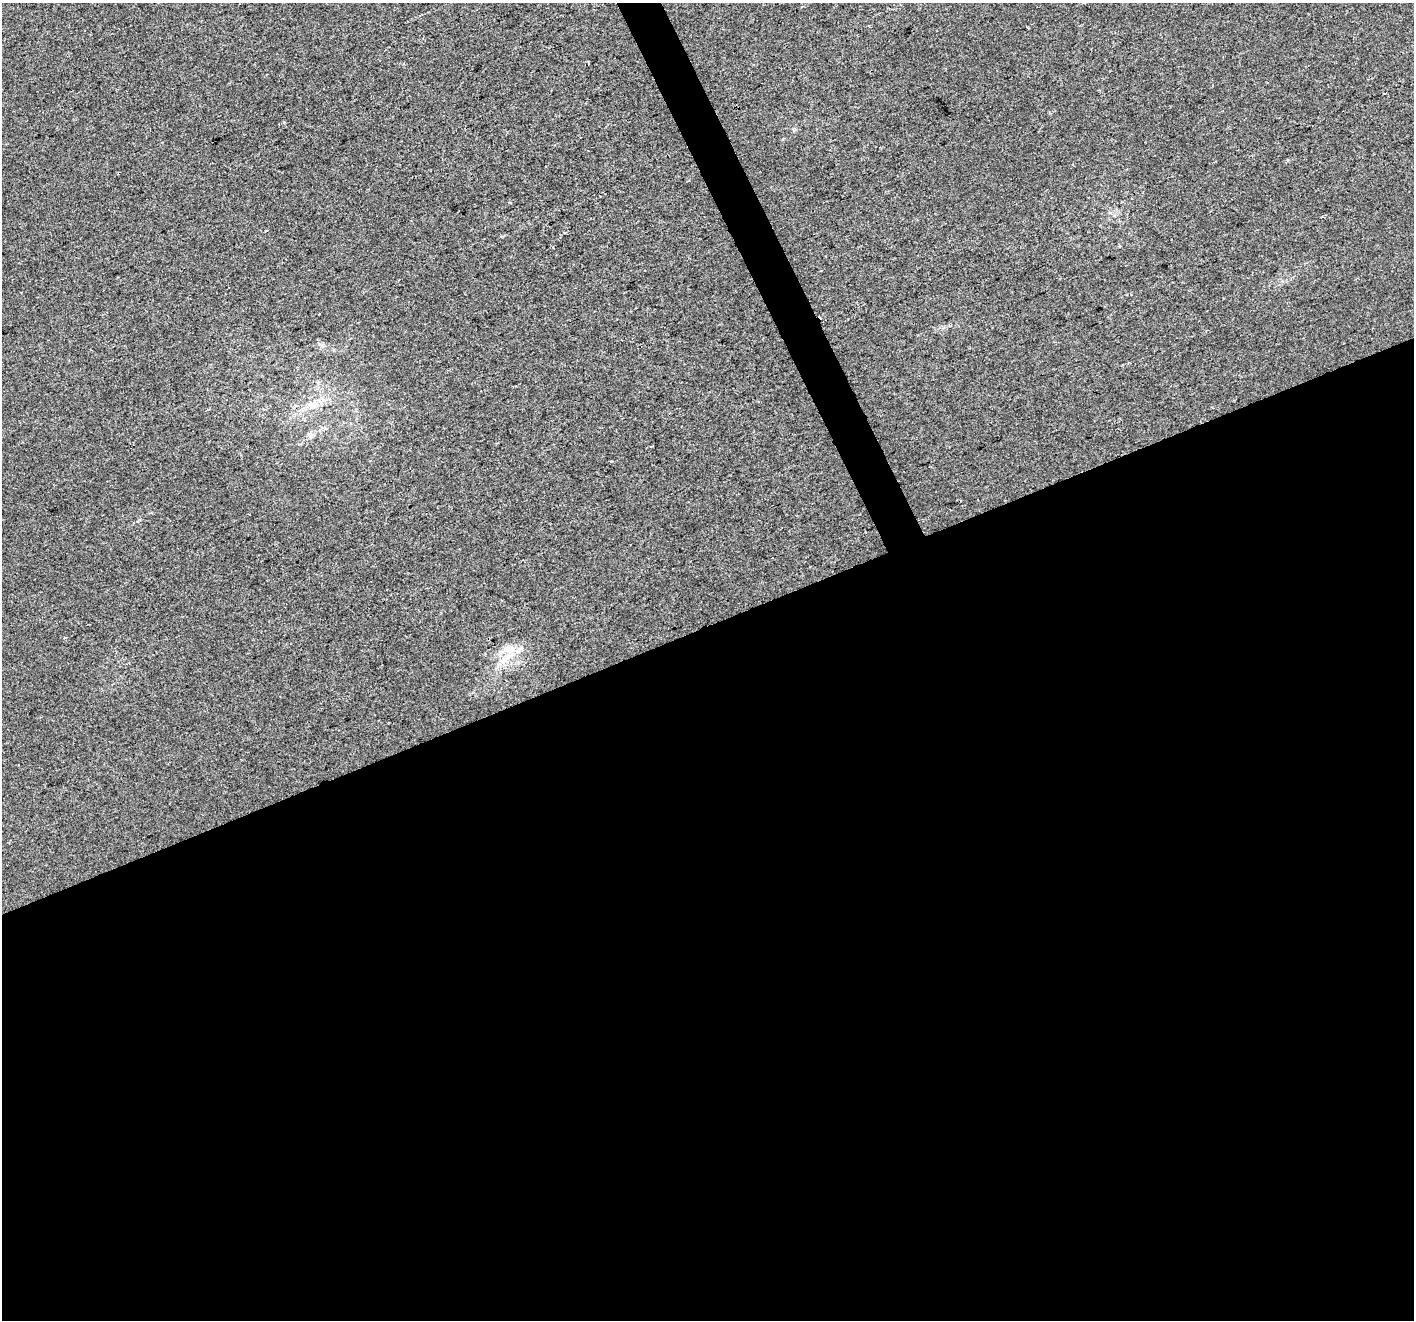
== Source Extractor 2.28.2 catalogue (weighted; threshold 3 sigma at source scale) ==
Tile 15 of 4 x 4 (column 3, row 4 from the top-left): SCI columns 2825-4236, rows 146-1463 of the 5647 x 5507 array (HDU 1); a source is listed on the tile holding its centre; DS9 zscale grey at full resolution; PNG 1416 x 1322 px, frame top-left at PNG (2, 3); no overlay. Shown black and unused: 54% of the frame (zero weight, under 2 of 3 exposures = <1% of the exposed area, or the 3 px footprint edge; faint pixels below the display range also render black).
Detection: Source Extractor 2.28.2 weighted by HDU 2 'WHT'; one run over the whole footprint, this tile lists its part. Background 0.00657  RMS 0.0046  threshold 0.0208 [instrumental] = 3 sigma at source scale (4.5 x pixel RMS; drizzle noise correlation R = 1.50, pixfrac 1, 0.0396/0.0396 arcsec/px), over >= 5 px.
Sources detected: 8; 1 cosmic-ray / hot-pixel residue — not listed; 1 inside a brighter listed object's ellipse — not listed separately; the other 6 listed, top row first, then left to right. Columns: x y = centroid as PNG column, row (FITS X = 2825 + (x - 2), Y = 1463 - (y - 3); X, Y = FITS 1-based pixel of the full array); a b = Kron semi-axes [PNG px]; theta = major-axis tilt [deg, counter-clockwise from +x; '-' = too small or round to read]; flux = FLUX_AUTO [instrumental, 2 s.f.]
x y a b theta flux
1384 93 3 3 - 4.2
314 404 13 9 19 4.3
310 435 8 4 -54 0.96
611 462 3 2 - 0.61
65 637 4 2 - 0.38
506 658 25 7 41 6.6